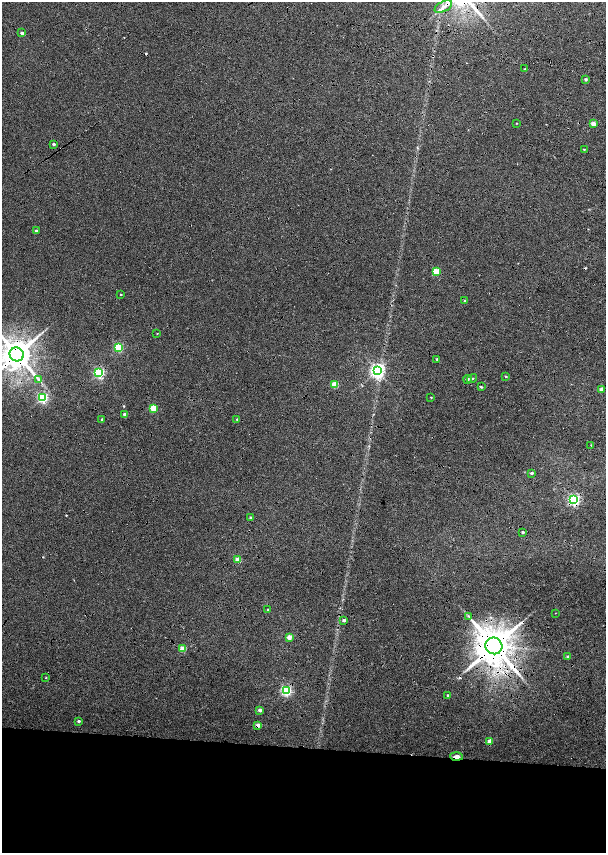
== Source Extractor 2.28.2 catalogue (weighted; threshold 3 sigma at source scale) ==
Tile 14 of 4 x 4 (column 2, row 4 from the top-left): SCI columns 1658-2864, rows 19-1720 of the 5779 x 6834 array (HDU 1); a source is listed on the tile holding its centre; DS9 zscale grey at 2 x 2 block average (1 PNG px = mean of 2 x 2 image px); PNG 608 x 855 px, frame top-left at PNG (2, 2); each listed source drawn as its Kron ellipse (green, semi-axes under 4 px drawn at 4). Shown black and unused: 17% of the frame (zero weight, under 6 of 12 exposures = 9% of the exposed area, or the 3 px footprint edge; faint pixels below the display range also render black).
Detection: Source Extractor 2.28.2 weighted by HDU 2 'WHT'; one run over the whole footprint, this tile lists its part. Background 0.0309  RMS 0.0029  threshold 0.012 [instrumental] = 3 sigma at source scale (4.09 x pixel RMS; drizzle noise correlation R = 1.36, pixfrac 0.8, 0.0396/0.0396 arcsec/px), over >= 5 px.
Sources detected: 60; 6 cosmic-ray / hot-pixel residue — neither listed nor drawn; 1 inside a brighter listed object's ellipse — not listed separately; the other 53 listed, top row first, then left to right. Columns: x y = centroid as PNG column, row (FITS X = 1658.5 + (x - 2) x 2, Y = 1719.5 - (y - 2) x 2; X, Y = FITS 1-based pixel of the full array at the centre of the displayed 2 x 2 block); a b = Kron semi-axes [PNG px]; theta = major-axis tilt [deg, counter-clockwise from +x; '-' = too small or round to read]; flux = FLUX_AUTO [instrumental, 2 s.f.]
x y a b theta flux
443 7 9 5 27 3.5
22 33 2 2 - 3.4
525 69 3 2 - 0.5
586 79 2 2 - 1.4
517 123 2 2 - 0.33
593 124 3 2 - 7.1
54 144 3 2 - 1.6
584 149 3 2 - 0.4
36 231 2 2 - 1.7
436 272 3 3 - 20
121 295 2 2 - 0.59
465 301 2 2 - 1.9
157 333 2 2 - 0.34
119 347 3 3 - 43
17 354 7 7 - 1600
437 359 2 2 - 0.99
377 371 4 4 - 190
99 373 3 3 - 79
506 376 3 2 - 0.68
39 379 4 3 - 0.83
468 379 4 3 - 0.91
472 379 5 2 - 0.71
335 384 3 3 - 13
481 387 3 2 - 0.69
602 389 2 2 - 4.8
431 397 2 2 - 0.47
43 398 3 3 - 89
153 408 3 3 - 21
125 414 2 2 - 3.2
102 419 2 2 - 1.1
237 419 3 3 - 0.72
591 445 3 2 - 0.34
532 473 2 2 - 1.9
574 500 4 3 - 110
250 517 3 2 - 0.6
523 532 2 2 - 1.2
238 560 3 2 - 10
268 610 3 2 - 0.7
555 613 3 2 - 0.21
468 616 3 2 - 0.57
344 620 3 2 - 1.7
289 637 3 3 - 8.4
494 646 8 8 - 2600
183 649 3 3 - 12
568 656 3 3 - 1.2
46 677 3 2 - 0.43
286 690 3 3 - 89
448 695 2 2 - 0.83
260 710 2 2 - 3.7
79 721 2 2 - 1.5
258 725 3 2 - 7.6
490 741 3 2 - 7
456 757 6 3 -4 8.1
Overlapping masked pixels (flux is a lower limit): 9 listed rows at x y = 443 7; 119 347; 17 354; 43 398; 574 500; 494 646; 258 725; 490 741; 456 757
Isophote crosses this tile's border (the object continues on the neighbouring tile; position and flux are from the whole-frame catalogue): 1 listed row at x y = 17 354